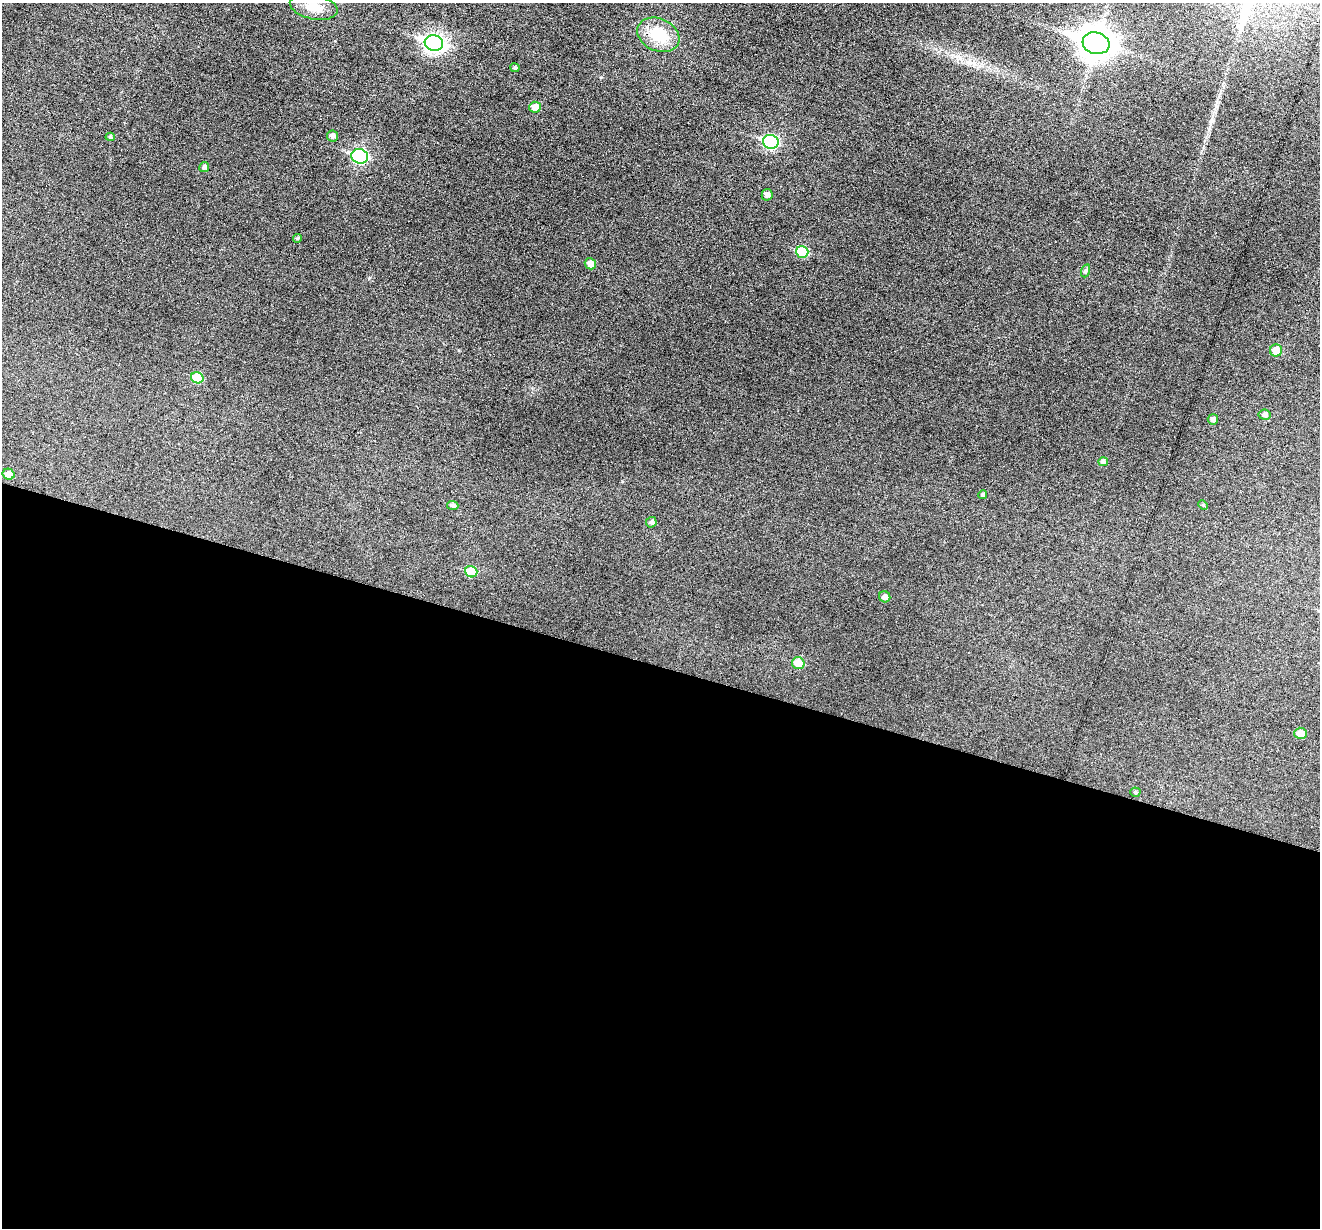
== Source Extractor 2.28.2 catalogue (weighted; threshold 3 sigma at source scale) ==
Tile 14 of 4 x 4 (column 2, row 4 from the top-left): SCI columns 1319-2636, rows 132-1357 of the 5274 x 5295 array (HDU 1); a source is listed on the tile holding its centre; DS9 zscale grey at full resolution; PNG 1322 x 1230 px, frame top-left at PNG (2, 3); each listed source drawn as its Kron ellipse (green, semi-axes under 4 px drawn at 4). Shown black and unused: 46% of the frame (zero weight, under 3 of 6 exposures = <1% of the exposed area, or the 3 px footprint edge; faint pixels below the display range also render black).
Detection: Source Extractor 2.28.2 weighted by HDU 2 'WHT'; one run over the whole footprint, this tile lists its part. Background 0.0453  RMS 0.0056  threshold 0.0229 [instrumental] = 3 sigma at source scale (4.09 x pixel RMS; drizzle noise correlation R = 1.36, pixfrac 0.8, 0.05/0.05 arcsec/px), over >= 5 px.
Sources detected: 32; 1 inside a brighter object's white glare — neither listed nor drawn; the other 31 listed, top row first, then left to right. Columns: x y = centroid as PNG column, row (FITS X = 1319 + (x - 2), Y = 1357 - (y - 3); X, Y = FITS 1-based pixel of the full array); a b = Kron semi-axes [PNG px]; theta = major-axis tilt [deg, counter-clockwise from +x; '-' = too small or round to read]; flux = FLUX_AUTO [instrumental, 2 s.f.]
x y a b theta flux
314 7 24 12 -13 9.9
658 35 22 16 -24 17
434 43 9 8 - 170
1096 43 13 10 -16 800
515 68 4 4 - 0.96
535 107 6 5 - 7.2
332 136 5 5 - 1.8
110 137 4 4 - 0.77
771 142 8 7 - 60
360 156 8 7 - 66
204 167 5 4 - 1.6
767 195 6 5 - 2.2
297 238 4 4 - 0.56
802 252 6 5 - 20
590 264 6 5 - 4.2
1085 271 7 4 71 0.88
1276 350 6 6 - 5.3
197 378 6 5 - 13
1265 415 6 5 - 1.9
1213 419 5 5 - 1.9
1103 462 5 4 - 1.5
9 474 6 5 - 4.4
983 495 4 4 - 0.9
453 505 5 4 - 1.5
1203 505 5 4 - 0.64
651 522 5 5 - 1.4
471 572 6 5 - 13
885 597 6 5 - 2.1
798 663 6 6 - 8.7
1300 733 6 5 - 4.8
1135 792 5 4 - 0.72
Isophote crosses this tile's border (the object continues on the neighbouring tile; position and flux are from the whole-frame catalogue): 1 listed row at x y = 314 7
Unlisted compact peaks at least as high as the median listed source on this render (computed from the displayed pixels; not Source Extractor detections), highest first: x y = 601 77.